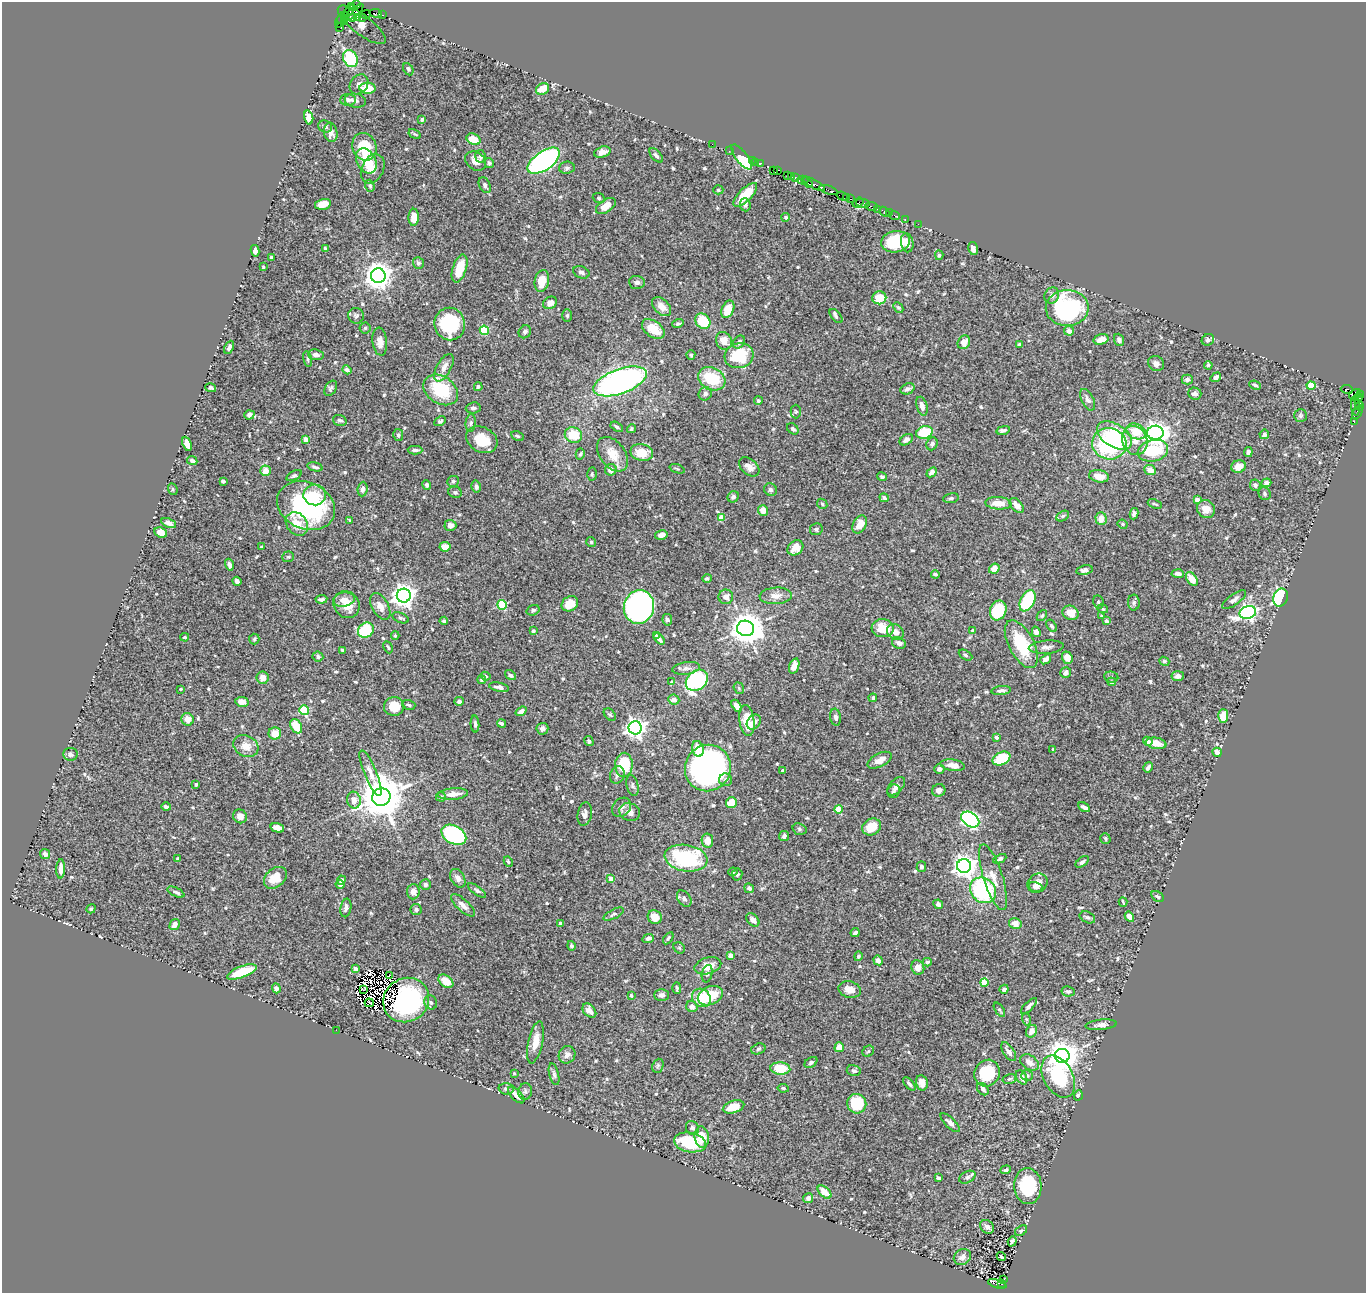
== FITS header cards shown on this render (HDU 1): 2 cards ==
NAXIS1  =                 1364
NAXIS2  =                 1291

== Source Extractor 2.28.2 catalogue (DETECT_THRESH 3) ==
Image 1364 x 1291 px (HDU 1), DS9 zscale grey, 1 PNG px = 1 image px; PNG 1368 x 1295 px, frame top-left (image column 1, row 1291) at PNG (2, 2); each listed source drawn as its Kron ellipse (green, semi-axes under 4 px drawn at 4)
Background 0.649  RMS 0.014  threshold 0.0419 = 3 sigma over >= 5 px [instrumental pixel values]
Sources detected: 631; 10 with non-positive FLUX_AUTO (blend fragments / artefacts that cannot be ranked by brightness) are neither listed nor drawn; of the other 621, the 500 brightest by FLUX_AUTO listed and drawn (121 fainter detections omitted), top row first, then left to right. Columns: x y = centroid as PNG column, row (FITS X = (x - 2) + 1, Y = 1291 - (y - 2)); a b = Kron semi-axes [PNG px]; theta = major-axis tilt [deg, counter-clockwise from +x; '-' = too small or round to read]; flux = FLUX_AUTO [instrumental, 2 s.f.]
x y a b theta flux
356 5 2 2 - 5.8
351 7 4 3 - 92
349 11 7 3 50 250
354 12 12 3 39 83
376 13 6 3 -10 65
366 15 5 2 - 28
383 15 3 2 - 33
357 17 4 3 - 110
362 17 3 2 - 20
343 18 7 3 48 66
352 18 4 2 - 340
345 21 3 2 - 54
339 22 6 2 73 34
362 25 29 9 -37 17
339 27 2 2 - 13
350 58 9 7 -62 74
408 69 6 4 -62 1.6
359 84 11 8 51 4.5
368 88 8 5 -4 19
543 89 7 5 25 13
348 100 8 6 -1 3.7
355 101 11 7 -9 3.4
309 117 7 4 -77 12
422 119 4 4 - 2.2
325 127 7 6 - 2.5
331 132 10 6 -80 6.3
415 134 6 3 -30 1.4
473 139 7 5 -28 18
712 144 2 2 - 21
364 147 14 12 -68 32
729 151 2 2 - 20
602 152 8 5 18 5.7
656 155 9 4 -47 2.9
480 156 6 5 - 3.4
742 157 15 5 -53 79
752 160 2 2 - 36
366 161 13 9 -61 23
476 161 11 8 -36 7.1
544 161 18 9 35 220
755 162 2 2 - 33
489 163 5 4 - 1.5
761 163 3 2 - 52
567 168 8 6 6 2.4
373 169 15 11 64 8.5
778 170 4 3 - 77
773 171 4 3 - 41
787 175 3 2 - 30
791 177 3 2 - 42
795 177 3 2 - 44
803 180 5 4 - 150
807 182 7 3 -47 210
814 184 12 3 -27 330
485 185 8 5 -63 2.8
370 186 6 4 -71 1.5
718 190 5 4 - 1.4
828 190 9 3 -19 120
745 195 15 6 45 20
843 196 6 3 -19 94
847 197 4 2 - 93
599 198 6 5 - 1.4
850 199 3 2 - 58
858 203 6 2 35 99
863 203 7 4 -11 83
323 204 8 5 13 12
745 205 6 5 - 2.5
606 206 11 6 34 12
871 206 6 3 -10 110
877 209 3 2 - 12
884 212 5 3 - 46
889 213 2 2 - 9.1
895 215 5 2 - 29
414 217 8 5 88 11
786 217 4 4 - 2
905 219 2 2 - 9.8
918 224 2 2 - 12
896 242 14 10 8 42
907 243 9 6 -80 7
325 248 3 3 - 2.5
973 248 7 4 -79 5.6
255 251 6 4 -80 4.1
939 255 5 4 - 1.3
272 257 3 3 - 2.2
418 263 6 5 - 2.5
263 267 3 3 - 1.3
459 269 14 7 72 21
581 272 8 6 -23 3.2
378 276 7 7 - 1200
542 281 11 7 78 16
637 282 8 6 -5 3.8
1052 296 8 7 - 4.7
879 298 7 6 - 22
550 303 7 6 - 5.8
662 307 11 7 -45 8.7
898 308 6 4 -47 1.3
1067 308 21 18 1 140
728 309 9 6 65 17
567 315 6 5 - 1.6
356 316 8 7 - 2.5
836 316 8 5 -50 2.4
703 321 8 7 - 37
450 324 16 15 - 64
678 324 6 4 17 2
365 328 5 5 - 1.5
653 329 13 8 -36 19
484 330 5 4 - 56
1069 331 5 5 - 4.9
525 332 7 6 - 2.1
1101 339 7 5 17 9.5
1119 340 6 5 - 3.6
1208 340 6 5 - 2.8
724 341 9 8 - 9.9
380 342 14 7 -83 7.3
739 342 7 5 53 2.6
964 342 7 5 59 9.7
1020 344 3 3 - 1.8
229 347 7 4 67 3
316 355 8 5 -6 3.5
691 355 5 4 - 1.5
739 356 15 12 17 41
307 359 8 3 -79 1.4
1156 363 8 7 - 3.8
1208 365 4 4 - 1.7
444 368 15 7 61 8.4
347 370 4 4 - 3.1
1216 377 6 4 35 4.6
712 379 14 11 -27 40
1187 379 5 5 - 2.8
620 381 28 12 20 300
1255 385 6 3 -23 1.6
1311 385 4 4 - 38
478 387 4 4 - 2
211 388 5 4 - 1.8
331 388 8 5 59 2.5
907 389 7 5 21 3.2
1347 389 6 3 -7 150
441 390 19 13 -33 43
705 394 7 6 - 3
1195 394 6 6 - 4
1355 394 6 4 36 100
1361 394 3 2 - 34
1358 398 5 3 - 97
1088 400 12 6 -63 3.8
758 401 4 4 - 1.5
1359 403 4 3 - 150
922 406 9 5 -74 5.2
1355 406 9 3 -84 110
1359 406 4 3 - 110
473 408 7 5 5 2.7
796 412 7 5 -89 1.6
1357 413 7 3 64 92
249 415 5 4 - 3
1300 416 6 6 - 1.8
340 420 7 5 -16 2.2
440 421 6 4 29 1.8
1354 422 2 2 - 11
471 423 9 5 84 2
617 427 7 3 -31 1.9
631 429 4 4 - 1.4
793 429 6 5 - 2.2
1003 430 7 3 12 2.1
1136 431 10 7 -24 17
925 432 8 6 17 39
1155 433 8 7 - 730
1264 434 5 4 - 3.6
398 435 6 5 - 1.9
573 435 9 7 -21 24
1114 435 19 11 -32 68
517 436 7 4 -27 1.5
306 439 4 4 - 11
482 440 16 12 -29 21
906 440 7 5 33 4.1
1135 440 15 12 -67 12
187 444 7 4 -67 8.8
932 444 6 5 - 2.4
1109 444 17 15 -12 94
415 450 7 4 -1 2.6
1153 451 15 10 14 40
642 452 11 8 -12 17
1248 452 5 4 - 3.1
580 454 6 4 74 1.6
613 454 19 12 -52 16
192 461 5 4 - 2.5
1239 466 7 6 - 8.9
315 467 8 4 -13 2.7
749 467 12 7 -42 6.6
677 469 8 4 -19 1.3
611 470 6 5 - 6.3
1150 470 6 5 - 9.4
266 471 5 5 - 8.3
932 472 6 4 42 3.9
592 474 6 4 -89 1.6
294 476 8 4 28 2
1099 476 10 6 -11 11
882 477 5 4 - 1.7
223 481 4 3 - 4
453 481 6 5 - 2.3
1266 483 5 4 - 2.9
426 485 5 4 - 2.1
1255 485 6 5 - 2.6
476 487 6 4 -76 3
173 489 6 4 -72 1.4
363 489 7 5 84 3.5
770 490 7 6 - 2.8
455 492 7 5 -23 1.8
1265 494 6 5 - 1.8
315 495 11 10 - 12
733 497 6 5 - 2.6
884 498 5 4 - 2.3
951 498 8 5 9 1.9
1197 500 4 4 - 13
998 503 13 6 -4 12
822 504 6 4 -46 1.5
1155 504 7 3 -20 1.3
1017 505 9 5 -48 8.1
306 506 30 23 -24 140
1206 509 9 8 - 9.2
763 510 5 5 - 9.8
1134 514 6 4 80 2.2
1063 516 7 5 28 2
721 518 4 4 - 14
1101 519 6 5 - 9.6
350 520 4 3 - 1.3
169 523 8 4 -25 4.1
297 524 12 10 -52 15
860 524 9 6 63 11
1123 524 5 3 - 1.4
450 525 6 5 - 4.7
816 529 6 6 - 2.2
161 532 6 5 - 6.3
661 535 6 4 14 5.5
591 542 5 5 - 1.3
262 547 4 3 - 1.3
445 547 5 5 - 9.4
795 548 8 7 - 9.9
288 557 6 5 - 1.6
229 565 6 3 -74 3.6
994 569 5 5 - 9.2
1084 570 8 5 10 3.1
935 574 4 3 - 2.2
1178 574 6 4 -4 4.7
707 578 5 4 - 1.9
1192 579 7 5 -53 10
237 581 4 3 - 3.2
404 596 7 7 - 790
776 596 16 8 3 8.1
726 597 7 7 - 6.5
1281 598 9 7 68 110
321 599 6 3 7 2
344 600 11 7 9 6.1
1234 600 14 5 36 3.6
1028 601 11 7 64 52
1098 602 7 5 -79 1.9
1134 603 8 6 88 2.5
570 604 9 7 35 16
347 605 14 12 -54 16
502 605 5 4 - 55
380 606 14 8 -60 7.5
639 607 17 15 75 410
1103 609 5 4 - 1.4
533 610 6 5 - 2.2
998 610 10 8 69 45
1070 613 8 7 - 11
1248 613 8 6 17 270
1042 616 6 4 49 1.4
1102 616 4 3 - 1.4
401 618 8 5 -23 2.1
667 620 6 5 - 2.3
444 621 4 4 - 1.8
1106 621 4 3 - 3.2
1052 626 7 4 -56 2
746 628 8 7 - 1700
883 628 11 9 -6 20
366 630 8 7 - 44
973 630 4 3 - 1.3
533 631 4 4 - 1.4
895 632 9 7 -39 7
1036 632 5 4 - 4.1
395 635 4 3 - 1.5
656 635 4 3 - 1.3
185 637 4 3 - 1.2
254 639 5 5 - 1.5
659 639 6 3 -49 2.9
899 643 7 5 -25 4.4
1021 644 26 12 -62 47
388 647 6 3 -64 1.3
1046 647 17 6 4 4.7
342 650 4 3 - 1.8
966 655 7 4 -29 1.6
318 656 5 5 - 2.5
1067 658 6 5 - 9.1
1046 659 6 4 38 5.6
1164 661 5 4 - 1.9
794 666 8 5 71 6.9
686 668 14 6 8 4.5
1066 673 5 5 - 4.6
510 675 6 4 -35 2.6
486 676 5 3 - 1.3
1178 676 6 5 - 4.6
1111 677 7 5 -8 2.4
263 678 6 6 - 7
482 680 4 4 - 1.7
697 680 12 9 42 150
672 682 4 3 - 1.9
1112 682 4 4 - 2.7
499 687 10 4 -12 4.1
739 688 6 5 - 1.5
181 689 3 3 - 1.3
1001 690 10 4 6 3.1
873 698 4 3 - 1.6
674 700 5 5 - 6.1
459 701 4 4 - 3.4
242 702 6 5 - 8.1
409 705 7 5 -17 1.8
394 706 10 9 - 20
736 706 7 4 -57 5.7
304 710 5 4 - 55
521 711 6 4 35 4.2
610 715 7 5 -46 1.5
1223 716 7 5 88 15
836 717 8 5 -82 3.7
188 719 6 6 - 9.4
747 721 15 7 -82 25
754 722 8 6 50 3.8
501 723 4 3 - 2.1
475 724 8 4 -86 2.3
296 726 8 5 -60 19
635 728 6 6 - 550
542 729 6 6 - 2.8
275 733 6 6 - 14
996 737 4 3 - 3
589 741 5 4 - 2
1148 741 5 4 - 6
1156 743 10 5 -9 12
246 746 13 10 -29 10
698 749 8 6 -74 16
1053 749 3 3 - 1.3
1217 752 5 4 - 7
70 754 7 6 - 2.7
1001 759 9 6 26 35
880 760 13 6 27 7.7
624 765 12 8 88 42
953 765 12 5 -8 8.2
1148 767 5 3 - 2.4
708 768 23 22 - 560
939 769 5 4 - 4
783 770 4 3 - 1.6
371 773 24 6 -67 8
617 775 9 7 72 3.4
726 780 6 6 - 2.9
196 784 3 3 - 1.3
632 785 10 6 -75 2.6
896 786 11 6 47 4.2
939 790 7 6 - 5.3
894 791 7 6 - 2.2
453 794 15 5 6 8.2
381 797 9 8 - 3900
441 797 5 4 - 2.3
354 800 8 7 - 7.5
731 803 5 5 - 19
166 807 5 3 - 2.5
621 807 10 8 48 4.2
1084 807 6 3 -29 3.2
839 809 4 4 - 23
630 812 10 8 -20 6.5
585 814 12 7 80 4.2
240 816 7 6 - 6
970 819 10 6 -36 210
872 827 10 8 32 20
277 828 7 4 -15 10
799 829 7 5 -18 1.9
454 835 13 9 -29 160
784 836 5 5 - 3.4
1105 838 5 5 - 1.9
707 841 7 5 -80 9.3
45 854 5 4 - 3.6
686 858 22 13 -10 90
178 859 4 3 - 1.8
1000 859 7 3 25 2.8
508 862 5 4 - 1.5
1082 862 7 4 37 2.7
964 866 7 7 - 710
921 867 5 4 - 2.2
61 869 10 4 89 6.2
733 872 4 4 - 1.5
737 874 6 5 - 1.7
993 877 34 9 -72 16
275 878 13 9 40 17
458 878 10 6 -59 5.7
611 879 4 4 - 8.8
341 880 5 4 - 2.1
1037 883 10 9 - 6.6
340 885 4 4 - 3.1
425 885 5 5 - 2.2
1035 887 7 4 -17 3.2
749 888 5 4 - 2.6
477 890 11 4 -36 2.3
983 890 14 12 -42 100
176 892 9 4 -26 2.9
413 892 7 6 - 6.7
1157 896 7 5 -33 2
684 899 9 6 -55 3.8
1123 902 5 2 - 1.3
938 904 5 4 - 3.3
463 905 15 6 -42 6.6
346 908 9 5 80 4.4
91 909 5 4 - 1.2
416 910 6 5 - 2.6
614 914 11 4 27 2.7
655 917 7 6 - 10
1087 917 8 5 -26 2.2
1129 917 5 4 - 7.6
753 920 8 5 -47 5.3
560 923 4 3 - 3.6
1015 923 6 5 - 8
175 925 6 4 59 6.7
855 933 4 3 - 2.1
668 938 7 3 58 1.4
648 939 6 4 25 3.1
571 946 5 4 - 2
679 948 6 5 - 1.4
731 956 4 4 - 12
858 956 5 4 - 2
878 960 5 4 - 3.2
927 962 4 4 - 2.3
708 966 14 8 15 13
918 967 7 6 - 7.9
356 969 4 4 - 8.4
242 972 16 5 21 30
707 974 9 5 77 1.8
389 975 3 2 - 2.9
446 981 8 5 -36 14
984 983 4 4 - 28
276 988 5 4 - 3.5
677 988 6 3 -89 1.4
363 989 3 2 - 1.3
1004 989 4 4 - 3.1
850 990 11 8 -15 8.2
1068 991 6 5 - 2.2
631 995 3 3 - 1.3
662 995 7 6 - 3.2
710 996 13 9 24 30
701 998 10 8 -45 22
406 1000 23 21 35 68
431 1002 7 6 - 2.4
369 1003 4 4 - 1.2
1029 1006 10 4 45 3.1
692 1007 6 5 - 4.5
999 1010 8 4 -56 1.7
589 1011 8 5 -47 6.8
1026 1019 6 4 -70 1.4
1101 1025 15 5 5 4.8
336 1030 2 2 - 20
1031 1031 6 5 - 7
535 1042 21 7 78 12
839 1047 5 4 - 11
758 1049 7 5 18 1.6
868 1051 6 5 - 1.3
1009 1052 11 5 -56 5.3
567 1055 9 8 - 5
1062 1056 7 7 - 1500
811 1062 7 4 34 2.1
1029 1062 10 7 -36 7.5
658 1066 7 5 69 1.9
780 1069 10 6 -4 28
854 1071 7 5 -13 2.7
514 1073 3 3 - 1.4
987 1073 14 12 61 42
554 1074 11 4 -76 2.6
1027 1075 6 5 - 1.8
1022 1077 7 5 -62 4
1058 1077 22 14 -61 80
1009 1079 7 5 15 2.1
922 1083 8 5 -77 6.5
909 1084 8 4 -49 2.3
783 1088 6 4 -9 1.7
506 1089 7 6 - 2.4
983 1089 7 5 -53 3.4
525 1091 8 7 - 2.5
516 1095 10 5 -45 5.9
1078 1095 5 4 - 2.9
857 1104 10 9 - 40
734 1107 11 6 17 15
950 1123 12 5 -43 3.7
692 1128 7 6 - 2.8
702 1137 10 7 -83 17
690 1142 16 9 -10 43
1005 1170 5 4 - 2
967 1177 9 5 28 2.6
939 1178 4 3 - 2.1
1028 1186 18 13 -86 52
825 1192 8 5 -42 12
808 1198 5 4 - 2.6
987 1227 7 6 - 4.4
1021 1231 6 4 36 1.7
1012 1241 5 4 - 2
1001 1256 5 3 - 1.8
962 1257 9 7 35 4.8
1004 1279 3 3 - 87
997 1284 9 3 -15 750
1002 1284 3 3 - 330
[121 fainter detections neither listed nor drawn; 10 non-positive-flux detections neither listed nor drawn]